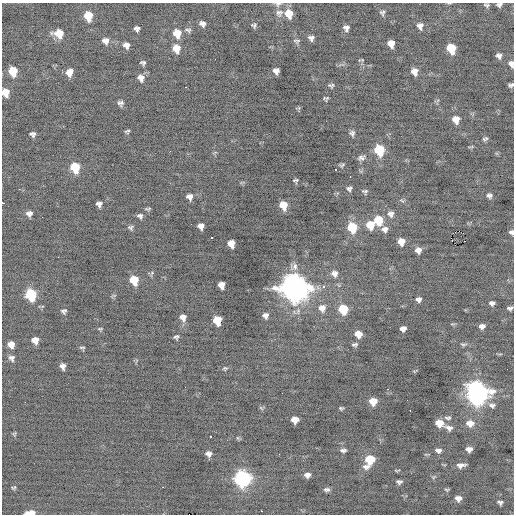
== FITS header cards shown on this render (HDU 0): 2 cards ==
NAXIS1  =                  512 / Axis length
NAXIS2  =                  512 / Axis length

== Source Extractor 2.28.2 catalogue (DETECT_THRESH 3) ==
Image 512 x 512 px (HDU 0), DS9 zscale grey, 1 PNG px = 1 image px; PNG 516 x 516 px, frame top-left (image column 1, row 512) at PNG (2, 3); no overlay
Background -0.232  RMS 0.93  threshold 2.79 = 3 sigma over >= 5 px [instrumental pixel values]
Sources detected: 137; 1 with non-positive FLUX_AUTO (blend fragments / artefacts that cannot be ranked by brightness) is not listed; the other 136 listed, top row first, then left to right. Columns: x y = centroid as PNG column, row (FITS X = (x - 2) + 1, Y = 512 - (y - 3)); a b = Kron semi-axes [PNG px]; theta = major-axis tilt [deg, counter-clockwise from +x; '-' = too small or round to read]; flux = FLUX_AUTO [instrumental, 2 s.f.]
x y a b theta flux
278 4 8 6 21 170
499 4 6 4 12 160
487 5 6 4 -14 110
279 13 10 9 - 290
382 13 7 6 - 150
289 14 8 7 - 930
88 16 8 7 - 1400
202 24 6 5 - 260
254 25 5 4 - 120
420 26 7 7 - 290
346 28 6 5 - 250
137 29 5 5 - 200
188 30 9 5 -10 150
177 33 9 8 - 930
59 34 9 7 -11 1000
311 38 6 5 - 220
105 41 8 7 - 330
297 41 9 5 -5 130
391 44 7 6 - 560
126 45 7 6 - 320
451 48 8 7 - 1900
176 49 8 7 - 780
499 56 7 5 -53 220
362 60 5 4 - 77
143 63 5 4 - 130
511 64 9 6 -69 240
13 71 8 7 - 1400
276 71 6 6 - 300
414 71 8 6 -62 480
69 72 7 6 - 430
141 78 9 7 -50 350
331 85 7 5 0 120
511 85 5 4 - 140
185 87 2 2 - 51
5 92 7 6 - 810
326 98 5 4 - 100
120 103 6 6 - 190
456 119 7 7 - 630
127 131 5 3 - 100
352 133 7 6 - 180
32 134 6 5 - 180
485 139 7 5 26 130
471 147 8 3 13 69
379 150 8 7 - 2600
361 158 10 6 23 220
342 165 6 4 20 110
75 168 8 7 - 2000
336 169 3 2 - 410
350 177 3 2 - 210
295 180 5 4 - 91
349 188 5 5 - 160
365 191 6 5 - 120
489 195 7 6 - 200
189 197 7 7 - 310
3 203 3 3 - 950
99 204 5 5 - 240
283 205 7 6 - 1000
148 209 7 3 0 93
29 214 7 6 - 270
390 214 9 8 - 290
140 216 6 5 - 170
378 220 8 8 - 1500
370 225 8 7 - 1000
201 226 6 6 - 370
131 227 7 6 - 140
352 228 8 7 - 2400
385 229 8 7 - 270
511 232 5 4 - 190
453 233 3 2 - 48
212 237 2 2 - 54
401 242 6 6 - 570
231 243 7 6 - 630
418 250 6 6 - 370
294 267 12 9 32 320
152 273 7 5 72 99
334 274 8 7 - 290
134 280 8 7 - 1400
221 285 6 6 - 490
323 287 3 3 - 420
294 288 11 11 - 69000
31 295 8 7 - 3500
418 299 6 5 - 240
492 303 5 4 - 180
322 308 9 9 - 420
510 308 6 4 9 150
343 309 7 7 - 1900
64 311 6 5 - 140
265 315 6 6 - 250
183 317 8 7 - 390
217 320 7 6 - 1500
482 326 6 4 11 240
403 328 6 5 - 320
100 329 6 4 5 74
358 334 6 6 - 710
176 337 6 5 - 130
35 340 6 6 - 550
11 344 6 6 - 470
354 344 7 4 2 130
463 345 10 4 2 120
82 348 6 4 -12 100
12 358 8 7 - 220
63 366 6 5 - 280
225 368 7 5 10 110
388 389 3 2 - 220
477 393 13 12 - 27000
373 401 7 6 - 890
492 405 10 6 -6 210
261 408 7 4 -45 89
341 408 5 3 - 92
410 410 2 2 - 52
448 418 10 5 0 150
295 420 6 6 - 630
439 423 7 6 - 800
470 423 9 7 -6 530
449 428 10 6 -19 260
14 434 5 4 - 84
210 436 3 2 - 590
238 438 6 3 -71 70
469 449 6 5 - 320
343 450 7 4 1 170
438 450 7 5 -8 220
208 454 7 5 -7 270
426 454 6 2 5 55
369 460 11 7 60 1800
461 465 8 4 7 290
397 470 7 3 4 66
307 475 6 5 - 300
242 478 9 8 - 13000
399 482 6 4 -4 160
14 487 6 4 13 94
327 489 7 5 0 160
447 490 7 4 2 81
458 498 7 6 - 340
500 502 7 5 -16 170
261 511 2 2 - 310
30 513 11 4 6 560
At the frame edge (FLAGS 8, measured only in part): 9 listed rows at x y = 278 4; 499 4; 511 64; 511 85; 5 92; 3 203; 511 232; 510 308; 30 513
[1 non-positive-flux detection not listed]